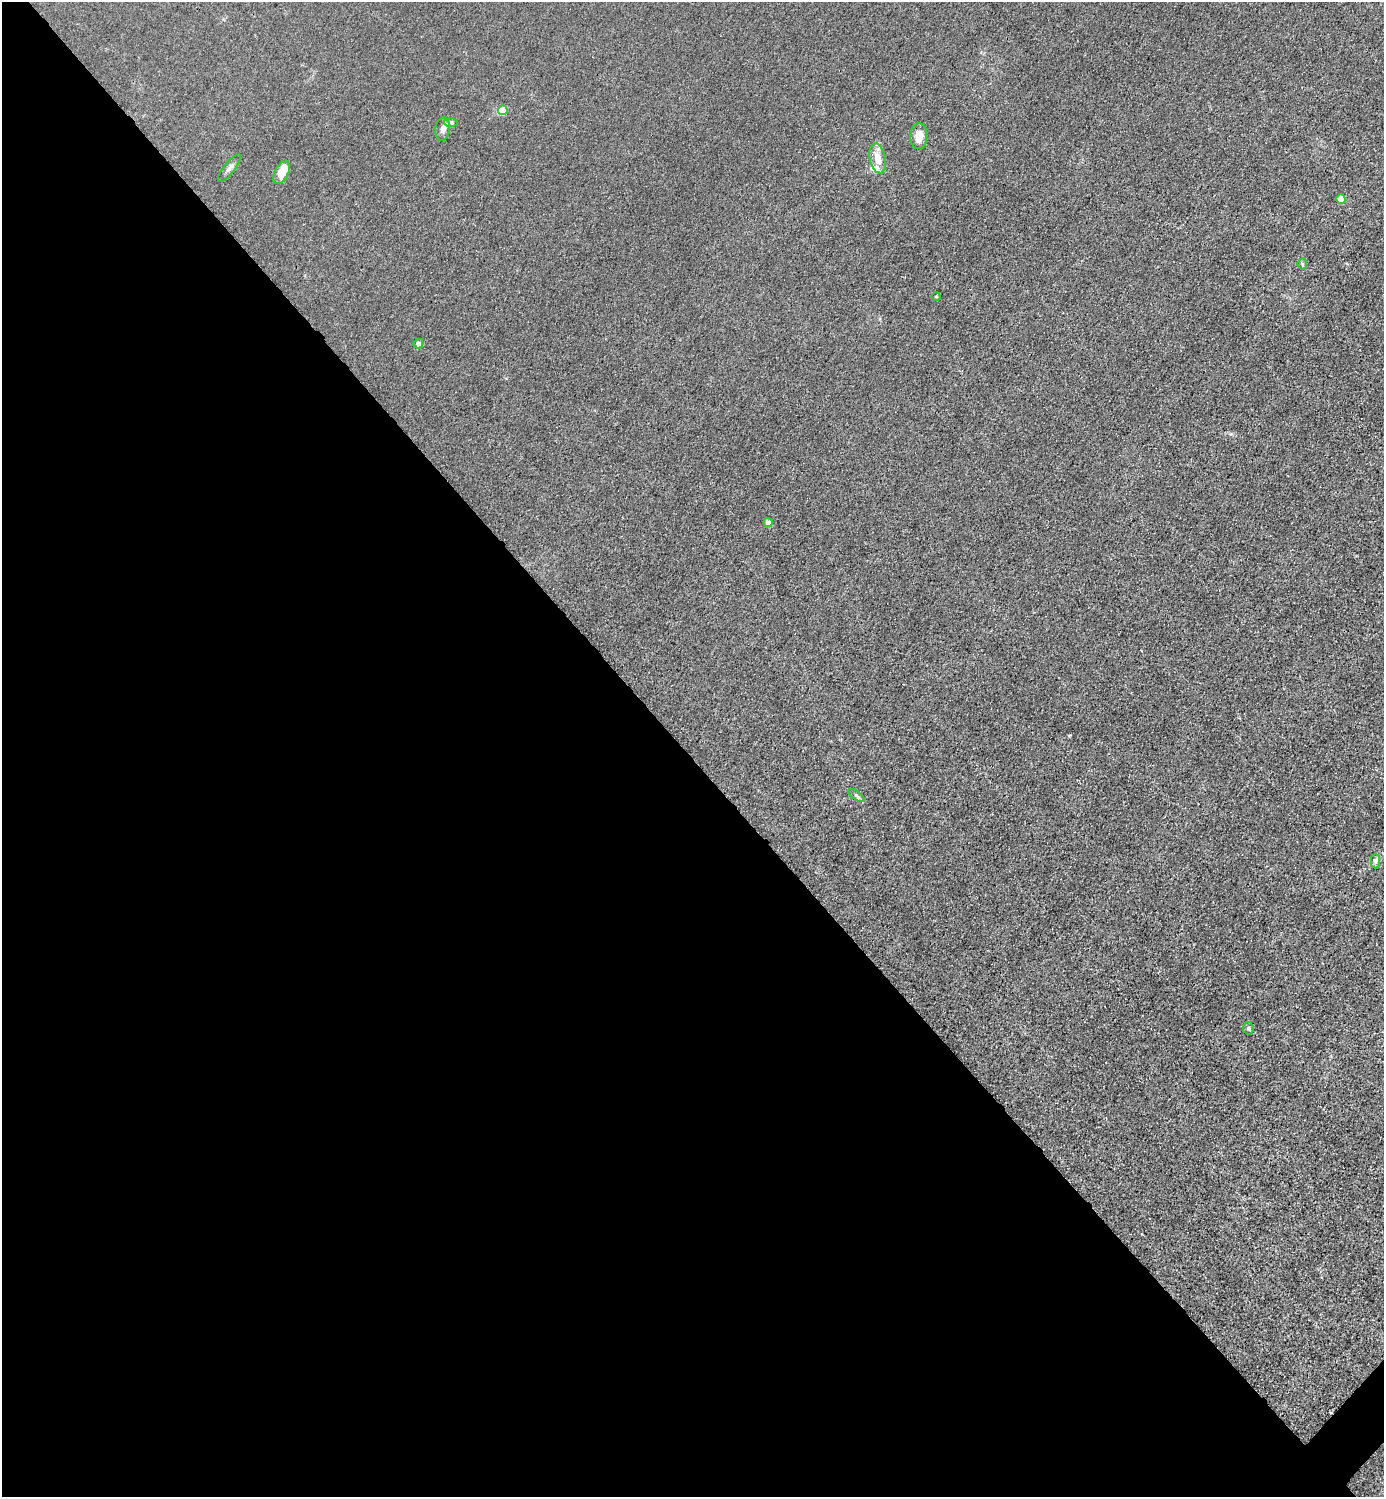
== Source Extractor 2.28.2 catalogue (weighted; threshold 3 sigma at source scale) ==
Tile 9 of 4 x 4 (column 1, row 3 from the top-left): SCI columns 301-1682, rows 1498-2992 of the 5985 x 5985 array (HDU 1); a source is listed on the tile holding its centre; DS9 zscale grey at full resolution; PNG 1386 x 1499 px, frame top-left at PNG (2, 2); each listed source drawn as its Kron ellipse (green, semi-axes under 4 px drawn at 4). Shown black and unused: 50% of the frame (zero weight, under 3 of 4 exposures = <1% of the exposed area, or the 3 px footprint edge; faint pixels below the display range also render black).
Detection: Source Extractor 2.28.2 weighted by HDU 2 'WHT'; one run over the whole footprint, this tile lists its part. Background 0.0214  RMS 0.0062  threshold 0.028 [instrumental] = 3 sigma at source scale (4.5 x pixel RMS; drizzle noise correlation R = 1.50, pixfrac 1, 0.05/0.05 arcsec/px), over >= 5 px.
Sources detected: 17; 2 inside a brighter listed object's ellipse — not listed separately; the other 15 listed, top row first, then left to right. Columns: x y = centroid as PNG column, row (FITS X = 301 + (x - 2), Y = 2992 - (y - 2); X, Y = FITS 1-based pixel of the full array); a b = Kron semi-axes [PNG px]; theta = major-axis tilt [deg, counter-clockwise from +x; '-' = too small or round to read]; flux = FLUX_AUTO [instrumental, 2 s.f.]
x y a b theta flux
503 110 5 5 - 12
451 122 7 4 -1 1.3
443 129 11 7 83 2.9
919 136 13 8 87 6.8
878 158 15 8 -78 8
229 168 17 5 52 2.4
281 173 12 6 62 9.8
1341 199 4 4 - 9.5
1302 264 5 5 - 0.87
936 297 5 3 - 0.56
418 344 5 4 - 2.9
768 522 4 4 - 4.2
856 796 9 4 -35 1.2
1375 861 7 4 -89 1.3
1248 1028 6 5 - 1.1